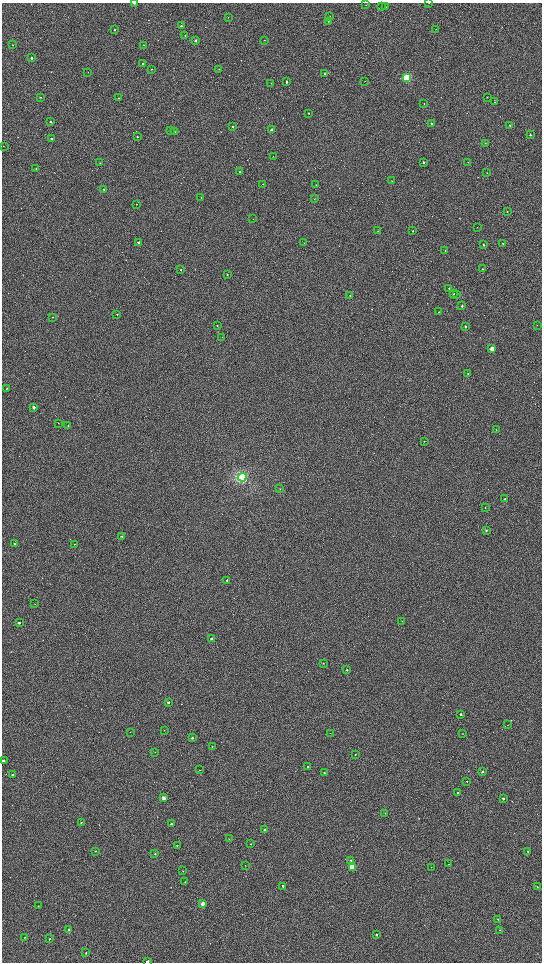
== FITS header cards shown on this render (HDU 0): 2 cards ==
NAXIS1  =                 1080 / length of data axis 1
NAXIS2  =                 1920 / length of data axis 2

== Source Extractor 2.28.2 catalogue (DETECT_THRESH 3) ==
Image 1080 x 1920 px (HDU 0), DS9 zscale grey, zoomed out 1/2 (1 PNG px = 2 x 2 image px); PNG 544 x 964 px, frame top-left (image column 1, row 1919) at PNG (2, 3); each listed source drawn as its Kron ellipse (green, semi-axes under 4 px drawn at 4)
Background 755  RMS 85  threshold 256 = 3 sigma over >= 5 px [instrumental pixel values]
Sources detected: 170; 14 cannot appear on this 1/2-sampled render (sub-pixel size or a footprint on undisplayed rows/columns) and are neither listed nor drawn; the other 156 listed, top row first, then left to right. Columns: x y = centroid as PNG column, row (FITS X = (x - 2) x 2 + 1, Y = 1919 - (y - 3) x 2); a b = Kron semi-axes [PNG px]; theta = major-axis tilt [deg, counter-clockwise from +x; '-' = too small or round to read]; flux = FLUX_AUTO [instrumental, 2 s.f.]
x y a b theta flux
135 3 2 1 - 9.1e+04
429 3 2 1 - 8.5e+03
366 5 2 2 - 7.6e+03
381 7 2 2 - 1.0e+04
385 7 2 2 - 1.3e+04
330 16 2 1 - 6.6e+03
228 17 2 1 - 4.1e+03
328 21 2 1 - 8.2e+03
181 26 2 2 - 3.1e+04
436 29 2 1 - 3.9e+03
114 30 2 2 - 1.1e+04
185 36 2 2 - 1.2e+04
196 40 2 2 - 3.8e+04
264 40 2 2 - 5.1e+03
13 45 2 2 - 7.3e+03
144 45 2 2 - 4.7e+03
31 58 2 2 - 4.4e+04
143 63 2 1 - 1.3e+04
151 69 2 2 - 1.4e+04
219 69 2 2 - 1.1e+04
88 72 2 2 - 4.9e+03
325 74 2 2 - 1.6e+04
407 77 4 3 - 1.1e+06
365 81 2 1 - 3.7e+03
287 82 3 2 - 2.7e+04
271 83 2 1 - 3.9e+03
40 97 2 2 - 1.8e+04
487 97 2 2 - 6.8e+03
119 98 2 2 - 1.3e+04
495 102 2 2 - 1.3e+04
424 104 2 2 - 6.5e+03
309 113 2 2 - 2.0e+04
51 122 2 2 - 3.1e+04
431 123 2 2 - 2.4e+04
510 125 2 2 - 1.5e+04
232 127 2 2 - 3.3e+04
271 130 2 2 - 9.1e+04
171 131 2 2 - 5.4e+03
174 132 2 2 - 2.1e+04
530 135 2 2 - 1.9e+04
137 137 2 2 - 1.8e+04
51 139 2 2 - 2.4e+04
485 143 2 2 - 1.1e+04
3 146 2 1 - 3.9e+03
273 156 2 1 - 4.7e+03
423 162 2 2 - 3.9e+04
468 162 2 2 - 6.4e+03
100 163 2 2 - 5.9e+03
36 168 2 2 - 1.2e+04
239 172 2 2 - 1.9e+04
487 173 2 2 - 5.4e+03
392 181 2 2 - 8.8e+03
263 184 2 2 - 7.3e+03
316 185 2 2 - 8.8e+03
104 189 2 2 - 2.2e+04
201 197 2 2 - 8.1e+03
314 199 2 2 - 5.7e+03
136 204 2 1 - 9.1e+03
507 212 2 2 - 1.2e+04
253 219 2 1 - 3.6e+03
477 227 2 1 - 4.6e+03
378 231 2 1 - 7.8e+03
413 231 2 1 - 1.3e+04
139 243 2 2 - 1.0e+05
304 243 2 1 - 5.3e+03
503 243 2 2 - 2.2e+04
484 245 2 2 - 2.5e+04
445 251 2 2 - 6.3e+03
482 269 2 2 - 1.2e+04
181 270 2 2 - 1.3e+04
227 275 2 2 - 2.2e+04
449 288 2 2 - 1.2e+04
454 294 2 2 - 2.3e+04
457 294 2 2 - 8.0e+03
350 296 2 2 - 1.1e+04
462 306 2 2 - 2.9e+04
439 312 2 2 - 8.6e+03
117 314 2 2 - 1.0e+04
52 317 2 2 - 1.3e+04
537 325 2 1 - 4.7e+03
217 326 2 2 - 9.4e+03
465 326 2 2 - 3.3e+04
222 337 2 1 - 4.4e+03
492 349 2 2 - 2.9e+05
468 373 2 2 - 9.4e+03
7 388 2 2 - 6.6e+03
34 407 2 2 - 1.1e+05
58 423 2 1 - 6.4e+03
68 426 2 2 - 1.6e+04
496 430 2 2 - 4.9e+03
424 441 2 2 - 6.1e+03
242 477 4 4 - 1.0e+06
280 489 2 2 - 8.0e+03
504 499 2 2 - 2.6e+04
485 508 2 2 - 1.1e+04
486 530 2 2 - 2.5e+04
121 536 2 2 - 1.8e+04
14 544 2 2 - 1.2e+04
74 544 2 1 - 6.2e+03
227 580 2 2 - 4.8e+04
35 604 2 2 - 6.4e+03
402 621 2 2 - 7.7e+03
19 623 2 2 - 3.5e+04
211 639 2 2 - 4.5e+04
323 663 2 2 - 1.3e+04
347 670 2 2 - 1.8e+04
168 702 2 2 - 5.5e+04
461 714 2 2 - 4.6e+04
507 725 2 2 - 4.1e+03
164 730 2 1 - 5.0e+03
130 732 2 2 - 5.1e+03
330 733 2 2 - 5.7e+03
463 734 2 2 - 5.2e+03
192 738 2 2 - 2.8e+04
212 747 2 2 - 1.1e+04
155 752 2 1 - 4.8e+03
355 755 2 2 - 1.1e+04
3 761 2 2 - 1.1e+05
308 767 2 2 - 3.8e+04
200 770 2 2 - 5.3e+03
482 771 2 2 - 1.5e+04
324 773 2 2 - 1.6e+04
12 775 2 2 - 2.5e+04
467 781 2 2 - 8.0e+03
457 793 2 2 - 1.6e+04
164 798 2 2 - 2.0e+05
503 799 2 2 - 2.7e+04
385 813 2 1 - 5.0e+03
81 823 2 2 - 1.2e+04
171 824 2 2 - 3.2e+04
265 830 2 2 - 2.4e+04
229 839 2 2 - 5.7e+03
251 844 2 2 - 9.2e+03
177 846 2 2 - 1.0e+04
95 851 2 2 - 1.2e+04
528 851 2 2 - 1.1e+04
155 854 2 2 - 1.4e+04
350 860 3 2 - 1.2e+04
448 864 2 2 - 4.1e+03
245 865 2 2 - 8.0e+03
352 867 3 3 - 7.5e+05
431 867 2 1 - 4.1e+03
183 871 2 2 - 7.5e+03
185 882 2 2 - 6.9e+03
283 886 2 2 - 3.2e+04
537 887 2 2 - 8.2e+03
203 904 2 2 - 1.6e+05
38 906 2 2 - 7.1e+03
498 919 2 1 - 8.1e+03
69 929 2 2 - 2.4e+04
499 930 2 2 - 7.8e+03
376 935 2 2 - 2.9e+04
24 937 2 2 - 6.7e+03
49 939 3 2 - 1.3e+04
86 953 3 2 - 1.4e+04
147 962 2 2 - 4.3e+04
At the frame edge (FLAGS 8, measured only in part): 4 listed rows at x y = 135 3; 429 3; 3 761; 147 962
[14 sub-pixel or undisplayed-footprint detections neither listed nor drawn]

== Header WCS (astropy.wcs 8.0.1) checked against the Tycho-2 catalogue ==
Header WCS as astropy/WCSLIB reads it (CRVAL/CRPIX/CD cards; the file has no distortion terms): RA---TAN/DEC--TAN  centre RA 21:01:47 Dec +68:08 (315.44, +68.13 deg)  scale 2.37 arcsec/px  FOV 42.7' x 76.0'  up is +58 deg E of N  parity flipped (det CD > 0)
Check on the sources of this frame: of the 60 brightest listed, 44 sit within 6.7 arcsec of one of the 180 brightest Tycho-2 stars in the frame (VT <= 12.71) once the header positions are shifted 0.53 arcsec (0.47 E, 0.25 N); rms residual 2.24 arcsec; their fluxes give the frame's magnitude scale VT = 22.80 - 2.5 log10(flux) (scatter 0.13 mag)
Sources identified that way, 50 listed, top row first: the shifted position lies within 6.7 arcsec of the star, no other Tycho-2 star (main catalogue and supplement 1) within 13.4 arcsec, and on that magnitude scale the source's flux lands within +1.5 / -3 mag of the star's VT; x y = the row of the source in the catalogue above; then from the Tycho-2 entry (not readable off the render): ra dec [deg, ICRS J2000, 3 dp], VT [Tycho-2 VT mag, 2 dp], TYC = Tycho-2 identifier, HIP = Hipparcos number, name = IAU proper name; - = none
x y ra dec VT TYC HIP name
135 3 316.648 +68.613 10.15 4460-2248-1 - -
385 7 317.097 +68.326 12.13 4460-1569-1 - -
181 26 316.662 +68.544 12.10 4460-1999-1 - -
31 58 316.282 +68.691 11.40 4460-1398-1 - -
407 77 316.920 +68.254 6.89 4460-1485-1 104291 -
40 97 316.178 +68.654 12.16 4460-74-1 - -
309 113 316.630 +68.341 12.23 4460-2165-1 - -
51 122 316.121 +68.626 12.00 4460-763-1 - -
431 123 316.824 +68.195 12.03 4460-2105-1 - -
232 127 316.448 +68.418 11.65 4460-814-1 - -
271 130 316.511 +68.372 10.44 4460-2738-1 - -
174 132 316.324 +68.480 12.16 4460-1671-1 - -
137 137 316.239 +68.518 12.41 4460-2160-1 - -
51 139 316.071 +68.613 11.75 4460-1488-1 - -
485 143 316.862 +68.121 13.01 4460-2053-1 - -
423 162 316.691 +68.178 11.28 4460-1909-1 - -
316 185 316.425 +68.284 12.70 4460-2145-1 - -
413 231 316.464 +68.143 11.77 4460-2321-1 - -
139 243 315.917 +68.443 10.19 4460-1680-1 - -
503 243 316.591 +68.033 11.95 4460-2416-1 - -
482 269 316.477 +68.038 12.46 4460-2785-1 - -
227 275 315.987 +68.322 11.90 4460-2361-1 - -
449 288 316.357 +68.063 12.29 4460-2850-1 - -
454 294 316.349 +68.054 11.93 4460-2609-1 - -
462 306 316.328 +68.036 11.59 4460-2365-1 - -
465 326 316.271 +68.018 11.61 4460-2961-1 - -
492 349 316.255 +67.973 9.08 4460-2805-1 - -
34 407 315.215 +68.445 10.29 4460-1024-1 103702 -
242 477 315.404 +68.163 7.47 4460-3015-1 103763 -
504 499 315.828 +67.855 11.87 4460-1159-1 - -
486 530 315.701 +67.853 12.04 4460-625-1 - -
227 580 315.066 +68.108 10.95 4460-2532-1 - -
19 623 314.540 +68.308 11.36 4460-2154-1 - -
211 639 314.861 +68.083 11.91 4460-2199-1 - -
168 702 314.591 +68.085 11.00 4460-2803-1 - -
461 714 315.110 +67.753 11.14 4460-916-1 - -
192 738 314.532 +68.033 11.56 4460-2620-1 - -
3 761 314.097 +68.225 10.20 4460-1961-1 - -
308 767 314.667 +67.885 11.35 4460-2993-1 - -
12 775 314.074 +68.205 11.41 4460-2919-1 - -
164 798 314.300 +68.022 9.99 4460-2439-1 - -
503 799 314.944 +67.645 11.47 4460-889-1 - -
171 824 314.237 +67.995 11.75 4460-2555-1 - -
265 830 314.402 +67.887 11.84 4460-2994-1 - -
352 867 314.458 +67.763 7.88 4460-157-1 103474 -
283 886 314.270 +67.826 11.96 4460-537-1 - -
203 904 314.064 +67.902 9.77 4460-2985-1 - -
376 935 314.309 +67.688 11.63 4460-910-1 - -
86 953 313.694 +67.994 12.65 4460-2801-1 - -
147 962 313.786 +67.920 10.84 4460-2887-1 - -